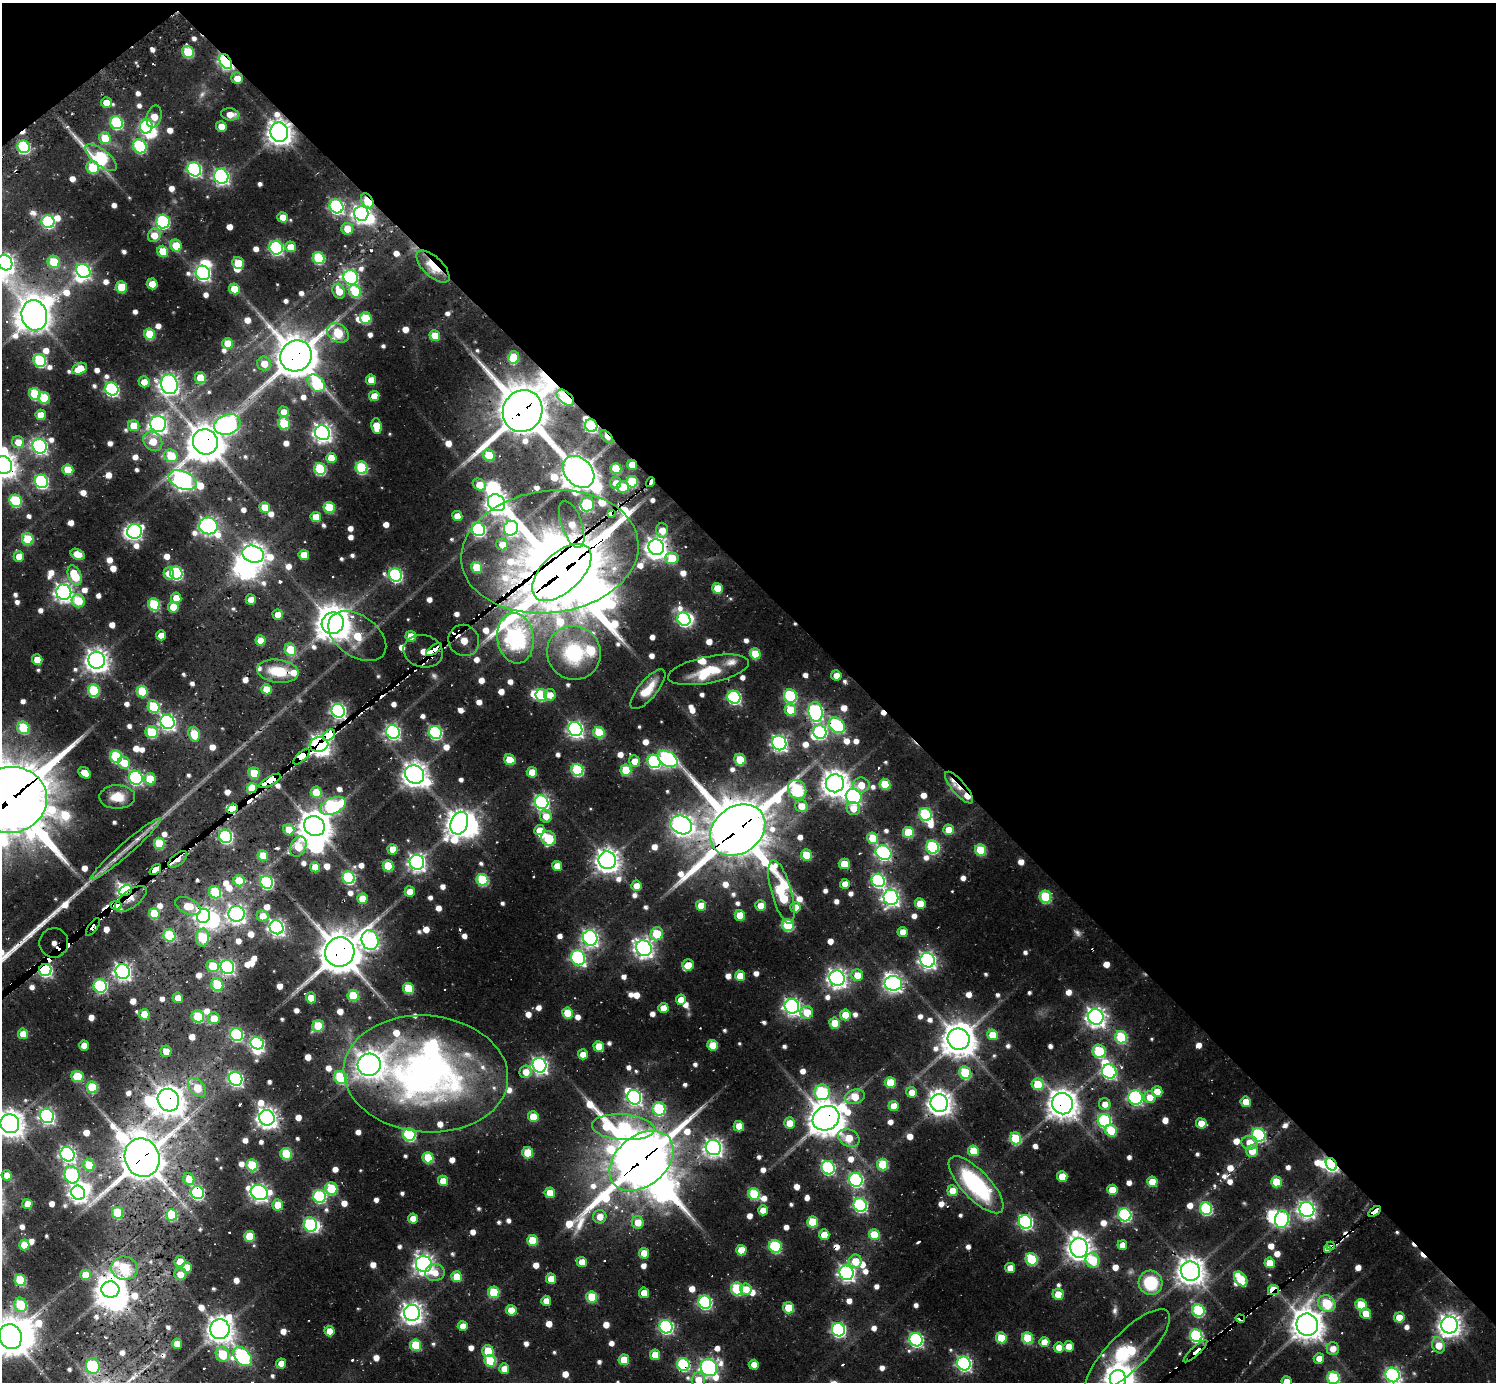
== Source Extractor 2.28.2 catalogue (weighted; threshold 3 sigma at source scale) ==
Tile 3 of 4 x 4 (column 3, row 1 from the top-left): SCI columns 2987-4480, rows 4328-5707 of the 6148 x 6133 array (HDU 1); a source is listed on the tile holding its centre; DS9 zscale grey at full resolution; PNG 1498 x 1384 px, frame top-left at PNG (2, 3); each listed source drawn as its Kron ellipse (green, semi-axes under 4 px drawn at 4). Shown black and unused: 43% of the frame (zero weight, under 2 of 3 exposures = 7% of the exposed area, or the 3 px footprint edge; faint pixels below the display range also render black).
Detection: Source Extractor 2.28.2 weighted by HDU 2 'WHT'; one run over the whole footprint, this tile lists its part. Background 0.0782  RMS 0.0095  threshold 0.0427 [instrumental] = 3 sigma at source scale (4.5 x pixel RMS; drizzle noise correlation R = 1.50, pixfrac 1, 0.05/0.05 arcsec/px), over >= 5 px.
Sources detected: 980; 7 too faint to see at this stretch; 36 inside a brighter object's white glare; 24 cosmic-ray / hot-pixel residue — neither listed nor drawn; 23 inside a brighter listed object's ellipse — not listed separately; of the other 890, all 500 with FLUX_AUTO >= 13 (the completeness limit of this list) listed and drawn (390 fainter detections not listed), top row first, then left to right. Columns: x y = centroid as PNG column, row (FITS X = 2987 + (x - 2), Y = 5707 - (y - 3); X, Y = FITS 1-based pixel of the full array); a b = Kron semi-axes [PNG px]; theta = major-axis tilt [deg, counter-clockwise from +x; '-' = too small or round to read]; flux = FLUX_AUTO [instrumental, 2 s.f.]
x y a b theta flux
188 52 6 5 - 58
225 61 8 5 -55 300
237 78 6 5 - 15
106 102 5 5 - 16
230 114 9 6 -7 13
154 117 11 7 76 20
117 123 6 6 - 120
146 126 7 6 - 190
221 126 5 5 - 17
279 132 10 9 - 1200
105 138 6 5 - 34
140 146 7 6 - 120
24 147 6 6 - 130
101 158 19 8 -39 140
93 168 6 6 - 52
194 169 7 6 - 230
221 176 8 7 - 330
367 201 8 5 -60 38
337 206 7 6 - 250
361 213 7 7 - 490
283 217 5 5 - 17
48 222 6 6 - 130
163 222 7 6 - 170
347 229 6 6 - 22
154 235 7 6 - 20
176 245 6 5 - 30
291 247 5 5 - 22
276 248 7 6 - 200
163 251 6 5 - 35
319 258 6 6 - 82
54 262 6 6 - 48
5 263 8 7 - 530
238 263 6 5 - 38
433 267 21 9 -43 40
83 271 7 6 - 260
203 273 7 7 - 260
351 277 7 7 - 220
152 284 5 5 - 21
121 287 6 5 - 37
234 289 6 5 - 26
339 291 8 6 -63 22
355 291 7 6 - 57
34 315 15 13 -76 1600
366 318 6 5 - 55
338 333 11 9 -32 71
150 334 6 5 - 53
435 336 5 5 - 29
228 344 5 5 - 35
296 356 16 15 - 3500
513 357 6 5 - 39
40 361 7 6 - 100
264 364 7 7 - 20
80 369 8 5 25 28
200 378 6 5 - 32
371 380 5 5 - 17
144 382 5 5 - 14
316 383 10 7 -47 100
169 384 10 8 -74 660
112 389 7 6 - 200
35 394 6 5 - 68
374 396 5 5 - 19
44 398 6 5 - 49
565 398 10 6 -40 120
523 411 21 19 62 5200
284 412 5 5 - 16
41 415 5 5 - 21
158 424 8 8 - 510
227 424 13 10 19 370
284 424 6 5 - 52
134 426 5 5 - 27
376 426 7 5 -82 25
591 426 6 6 - 130
322 433 8 7 - 560
607 437 8 4 -47 23
153 441 10 8 -50 22
18 442 6 6 - 17
205 442 13 12 - 2600
40 446 7 7 - 290
489 455 6 5 - 40
171 456 7 6 - 48
331 458 5 5 - 25
3 465 9 8 - 1200
632 465 5 5 - 22
361 468 6 6 - 95
320 469 6 6 - 94
616 469 5 5 - 43
68 470 5 5 - 39
579 472 18 13 -47 2100
183 480 15 9 -23 570
41 481 7 6 - 190
632 482 6 5 - 65
651 482 5 4 - 110
616 483 6 5 - 16
479 485 7 5 -35 19
623 487 6 5 - 39
16 501 6 6 - 80
497 503 9 8 - 780
587 504 7 7 - 88
265 507 5 5 - 24
329 507 6 5 - 54
611 513 4 3 - 830
457 516 5 5 - 16
316 517 5 5 - 25
572 524 25 10 -71 26
208 526 9 8 - 470
511 528 7 7 - 220
478 529 7 6 - 190
662 530 7 6 - 19
135 531 7 7 - 240
28 539 6 5 - 52
502 544 6 5 - 16
656 547 8 7 - 820
550 552 89 61 8 1200
78 554 7 5 -28 21
253 554 11 8 -19 870
304 555 5 5 - 25
19 556 5 5 - 18
672 558 6 6 - 33
477 567 5 5 - 36
562 572 36 19 43 10000
169 573 6 5 - 18
176 573 6 6 - 150
75 575 10 6 -68 49
395 575 7 6 - 180
717 588 5 5 - 27
64 592 8 7 - 540
176 598 5 5 - 19
251 600 5 5 - 14
78 601 7 6 - 44
154 604 6 6 - 75
173 607 5 5 - 29
278 615 5 5 - 14
684 619 7 6 - 190
333 623 11 10 - 1900
161 635 5 5 - 13
357 636 32 20 -35 59
411 636 5 5 - 27
515 638 25 18 -82 750
260 640 5 5 - 21
464 640 16 15 - 93
290 650 6 5 - 39
434 650 9 4 36 670
423 651 20 16 -14 410
574 653 27 26 - 80
755 654 5 5 - 39
37 660 5 5 - 18
97 660 8 8 - 960
708 670 41 13 11 35
278 671 21 11 -8 37
836 675 5 5 - 14
266 689 5 5 - 20
648 689 25 9 50 23
94 690 6 6 - 84
142 691 6 5 - 49
541 695 6 5 - 68
550 695 6 6 - 15
790 696 7 6 - 120
734 697 7 6 - 190
154 707 6 5 - 73
790 710 6 5 - 42
338 711 7 6 - 320
816 712 10 7 -81 270
167 722 7 7 - 370
837 725 9 6 -42 200
23 728 6 6 - 61
575 729 7 7 - 360
152 732 6 6 - 67
393 732 7 6 - 280
435 732 7 6 - 170
820 732 7 6 - 160
599 733 6 5 - 60
194 734 7 5 -72 31
329 735 7 4 39 2000
779 743 7 7 - 350
319 745 9 7 6 1200
116 757 6 6 - 110
301 757 10 4 43 2300
667 759 11 7 -31 310
510 760 6 5 - 32
740 760 6 5 - 33
634 761 6 5 - 18
654 761 7 6 - 170
124 763 6 5 - 22
577 770 6 6 - 110
626 770 5 5 - 50
532 772 5 5 - 23
85 773 7 5 -36 17
254 773 6 5 - 35
415 774 10 8 -36 1200
136 778 7 6 - 210
150 779 6 5 - 38
270 781 12 4 29 3200
835 783 9 9 - 1300
885 784 5 5 - 43
861 785 8 7 - 18
252 788 5 5 - 69
959 788 20 7 -49 18
797 790 10 8 -48 150
316 792 6 5 - 32
854 796 8 7 - 270
117 797 18 12 0 22
10 800 37 33 11 9600
542 802 7 6 - 300
333 806 13 8 24 210
801 806 6 6 - 21
853 808 7 6 - 15
232 809 5 4 - 1400
925 814 7 6 - 120
546 816 6 6 - 17
459 823 12 8 69 1200
681 825 11 9 -24 600
314 826 11 9 -35 1800
289 830 6 5 - 23
539 830 5 5 - 18
738 830 30 23 36 6300
949 830 5 5 - 21
908 833 6 5 - 49
226 836 7 6 - 200
549 838 8 7 - 76
873 838 6 5 - 40
159 843 5 5 - 52
298 847 10 7 64 35
933 847 7 6 - 140
125 849 46 6 41 13
393 849 5 5 - 22
981 850 6 5 - 53
883 853 8 7 - 290
806 855 5 5 - 33
263 856 5 5 - 31
178 859 11 5 39 16
607 860 9 8 - 960
417 862 7 7 - 460
844 864 5 5 - 34
388 866 5 5 - 47
557 866 5 5 - 21
315 867 5 5 - 25
155 870 7 3 41 1400
349 878 6 6 - 140
482 880 6 5 - 89
878 880 7 6 - 190
239 881 6 5 - 32
267 882 6 6 - 170
845 884 5 5 - 15
636 886 5 5 - 15
125 890 6 5 - 430
215 892 6 6 - 74
410 892 5 5 - 17
782 892 33 10 -74 140
891 897 8 7 - 440
1045 897 6 5 - 81
131 899 18 8 37 270
362 899 5 5 - 24
920 904 5 5 - 23
116 905 6 4 -9 1100
761 905 5 5 - 18
188 906 14 7 -25 28
701 906 5 5 - 20
795 907 5 5 - 16
154 913 6 5 - 36
237 914 8 8 - 520
740 915 5 5 - 30
204 916 7 6 - 440
263 916 6 5 - 19
788 925 6 6 - 80
93 927 10 4 54 40
277 927 7 6 - 410
903 932 5 5 - 15
657 934 6 6 - 54
169 936 6 6 - 75
203 938 9 6 87 67
590 938 8 7 - 410
370 940 10 8 -77 460
54 943 15 14 - 810
644 948 8 7 - 590
340 952 15 14 - 3400
578 958 8 7 - 220
927 960 7 7 - 440
688 965 6 5 - 21
213 966 6 5 - 40
227 967 7 6 - 220
45 970 6 6 - 210
123 971 7 7 - 500
857 975 6 5 - 19
740 976 5 5 - 22
837 978 8 7 - 600
893 983 8 7 - 400
217 985 6 6 - 51
100 986 7 6 - 170
408 988 5 5 - 48
353 996 6 5 - 50
178 998 5 5 - 14
311 998 5 5 - 20
681 1000 5 5 - 15
792 1006 7 7 - 420
663 1008 5 5 - 18
807 1012 6 6 - 28
568 1013 5 5 - 38
144 1014 5 5 - 24
845 1015 5 5 - 29
198 1016 6 6 - 62
1096 1017 8 7 - 640
214 1018 6 6 - 20
835 1023 5 5 - 33
318 1026 6 5 - 51
23 1034 5 5 - 23
236 1035 7 6 - 160
992 1035 5 5 - 27
1121 1037 6 6 - 88
959 1039 11 10 - 2000
257 1043 7 6 - 210
713 1045 5 5 - 28
84 1046 5 5 - 14
599 1047 5 5 - 26
166 1051 6 5 - 17
1099 1051 7 6 - 82
583 1054 5 5 - 14
369 1065 11 11 - 1200
539 1065 7 7 - 400
526 1072 6 6 - 16
1109 1072 7 7 - 200
965 1073 6 5 - 72
426 1074 82 58 -5 500
77 1076 6 5 - 41
341 1077 7 6 - 84
236 1079 7 6 - 300
890 1082 5 5 - 37
1038 1084 6 6 - 41
92 1087 6 5 - 67
197 1088 11 7 -49 37
822 1092 8 7 - 130
912 1092 5 5 - 14
1157 1092 5 5 - 23
634 1097 7 7 - 310
855 1097 10 7 17 23
1150 1097 6 6 - 18
1136 1098 7 7 - 220
168 1100 11 10 - 1500
1246 1102 5 5 - 22
939 1103 9 8 - 1100
1062 1104 11 10 - 1400
1105 1104 6 5 - 13
894 1106 5 5 - 18
659 1109 7 6 - 110
47 1116 7 6 - 330
533 1117 5 5 - 29
267 1118 8 7 - 730
826 1118 14 12 28 2300
1104 1121 7 6 - 170
789 1123 5 5 - 17
1201 1123 5 5 - 22
10 1124 9 9 - 1400
739 1126 5 5 - 24
623 1127 31 13 -4 190
1111 1131 6 5 - 41
409 1135 6 6 - 130
1259 1135 7 6 - 140
849 1138 11 8 -27 25
1015 1138 6 5 - 61
1250 1143 8 7 - 16
713 1148 8 7 - 520
973 1151 5 5 - 37
1252 1151 6 6 - 19
528 1153 5 5 - 35
67 1154 7 6 - 360
286 1154 6 5 - 56
142 1158 19 17 -68 3600
428 1158 6 5 - 47
641 1161 36 25 40 6300
883 1164 6 5 - 61
1331 1164 7 5 -59 220
89 1165 6 5 - 31
252 1165 6 5 - 71
828 1168 7 6 - 190
7 1175 5 5 - 15
72 1175 9 7 -70 160
1062 1176 5 5 - 29
189 1179 6 5 - 15
856 1180 7 6 - 220
443 1181 5 5 - 19
1152 1182 5 5 - 28
1276 1182 5 5 - 35
976 1185 37 14 -47 140
331 1189 6 6 - 67
1112 1190 5 5 - 28
952 1191 5 5 - 20
259 1192 9 7 -22 460
78 1193 7 6 - 500
197 1193 7 6 - 160
550 1193 5 5 - 23
754 1194 6 5 - 77
320 1196 6 6 - 150
27 1204 5 5 - 17
278 1205 5 5 - 26
860 1205 7 6 - 200
1206 1209 6 6 - 120
763 1210 5 5 - 14
1307 1210 8 7 - 460
1374 1211 7 4 36 25
118 1213 6 5 - 52
172 1215 6 5 - 60
1125 1215 7 6 - 170
600 1217 7 6 - 15
413 1219 5 5 - 15
1282 1219 9 7 82 190
638 1222 6 6 - 19
813 1222 5 5 - 50
1026 1222 7 6 - 240
310 1224 7 6 - 150
824 1235 5 5 - 24
874 1235 5 5 - 35
250 1236 5 5 - 42
533 1240 5 5 - 43
24 1245 5 5 - 26
1122 1245 5 5 - 14
775 1246 6 6 - 120
1331 1246 4 3 - 290
1079 1248 10 8 -76 1100
1327 1249 4 4 - 370
741 1250 5 5 - 30
644 1253 5 5 - 25
1031 1259 6 6 - 81
1092 1260 7 7 - 53
855 1261 6 6 - 22
180 1262 5 5 - 17
582 1262 5 5 - 16
1270 1263 5 5 - 28
424 1264 8 7 - 610
186 1267 5 5 - 23
124 1268 13 11 -14 81
1010 1268 5 5 - 15
1190 1271 10 9 - 1300
435 1273 9 8 - 13
846 1273 7 7 - 390
180 1274 6 6 - 15
86 1275 5 5 - 24
457 1277 5 5 - 28
551 1279 5 5 - 24
1241 1279 8 5 -51 42
20 1280 6 5 - 72
1151 1283 12 11 - 58
737 1289 6 6 - 90
746 1289 6 5 - 16
110 1290 9 8 - 1500
1273 1290 5 5 - 38
494 1292 6 5 - 58
644 1293 5 5 - 18
1058 1294 5 5 - 20
592 1297 5 5 - 50
546 1301 5 5 - 16
705 1302 6 6 - 200
1327 1303 9 8 - 60
21 1305 7 6 - 56
1361 1305 6 5 - 45
788 1308 5 5 - 31
511 1310 5 5 - 22
1198 1310 6 6 - 110
412 1313 8 8 - 800
1366 1314 5 5 - 18
1399 1317 5 5 - 24
1240 1318 4 3 - 530
1307 1325 11 10 - 1800
1449 1325 8 8 - 880
463 1326 5 5 - 16
666 1327 7 6 - 220
220 1329 10 9 - 1200
838 1330 7 6 - 240
330 1331 5 5 - 18
1196 1336 6 6 - 170
10 1337 13 11 -68 2500
1001 1338 5 5 - 40
1028 1338 6 5 - 59
916 1340 7 6 - 230
1044 1342 5 5 - 17
177 1344 5 5 - 15
416 1345 5 5 - 56
1438 1345 8 6 -71 23
1069 1346 5 5 - 15
1059 1347 5 5 - 14
1333 1349 6 6 - 14
488 1351 6 5 - 42
1128 1351 57 19 45 100
1196 1351 15 3 43 340
222 1354 8 6 -66 58
655 1355 5 5 - 26
242 1356 11 7 -48 210
1319 1358 5 5 - 13
624 1360 5 5 - 30
490 1361 6 5 - 57
281 1363 5 5 - 14
964 1363 7 6 - 300
683 1365 6 6 - 150
754 1365 5 4 - 13
93 1366 8 6 -77 100
709 1368 9 8 - 440
504 1369 5 5 - 13
1392 1375 7 7 - 300
1333 1378 6 6 - 110
1118 1379 9 8 - 1100
698 1380 7 6 - 17
1287 1382 5 5 - 16
Overlapping masked pixels (flux is a lower limit): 58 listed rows (the first 20) at x y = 225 61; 279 132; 367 201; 433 267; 351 277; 296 356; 565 398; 523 411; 591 426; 607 437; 205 442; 3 465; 632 465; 651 482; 611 513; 572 524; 550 552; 562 572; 515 638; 434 650
Isophote crosses this tile's border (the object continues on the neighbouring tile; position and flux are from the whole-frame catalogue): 11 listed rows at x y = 5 263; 3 465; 10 800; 10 1124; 10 1337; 1128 1351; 1392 1375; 1333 1378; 1118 1379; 698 1380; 1287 1382
Unlisted compact peaks at least as high as the median listed source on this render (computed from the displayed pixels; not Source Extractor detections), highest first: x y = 66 905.